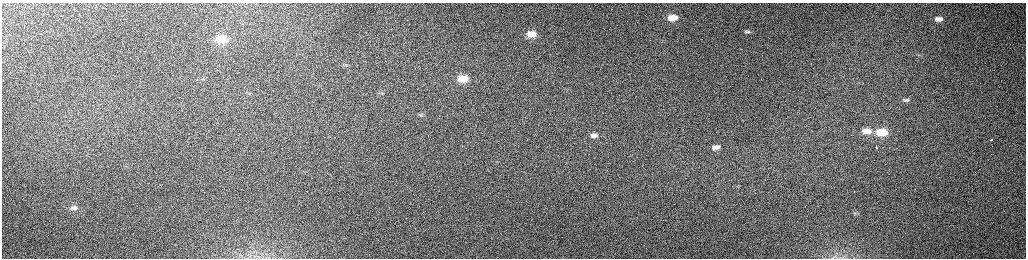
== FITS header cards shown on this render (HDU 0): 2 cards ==
NAXIS1  =                 2048 /fastest changing axis
NAXIS2  =                  512 /next to fastest changing axis

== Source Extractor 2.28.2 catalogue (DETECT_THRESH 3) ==
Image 2048 x 512 px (HDU 0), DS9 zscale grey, zoomed out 1/2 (1 PNG px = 2 x 2 image px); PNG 1028 x 260 px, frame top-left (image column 1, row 511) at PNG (2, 3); no overlay
Background 163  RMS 1.5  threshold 4.52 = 3 sigma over >= 5 px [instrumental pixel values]
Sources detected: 25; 6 cannot appear on this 1/2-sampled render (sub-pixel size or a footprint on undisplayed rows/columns) and are not listed; the other 19 listed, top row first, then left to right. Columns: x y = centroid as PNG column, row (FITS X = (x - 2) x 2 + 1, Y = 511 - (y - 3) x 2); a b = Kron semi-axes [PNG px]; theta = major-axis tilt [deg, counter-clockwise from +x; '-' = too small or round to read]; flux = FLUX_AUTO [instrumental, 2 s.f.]
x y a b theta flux
673 17 10 6 2 5900
939 19 8 5 3 1900
747 31 11 6 -6 1400
531 34 9 6 2 4000
221 39 13 9 -1 5200
346 65 5 3 - 420
203 79 4 2 - 250
463 79 12 8 1 7200
249 93 5 3 - 370
381 93 5 3 - 360
907 100 6 5 - 680
867 131 11 6 -1 4400
882 132 9 6 1 11000
594 135 10 6 1 1800
991 140 3 1 - 1700
716 147 9 5 1 1900
876 147 3 1 - 790
74 208 10 5 11 1300
836 256 5 2 - 330
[6 sub-pixel or undisplayed-footprint detections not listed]